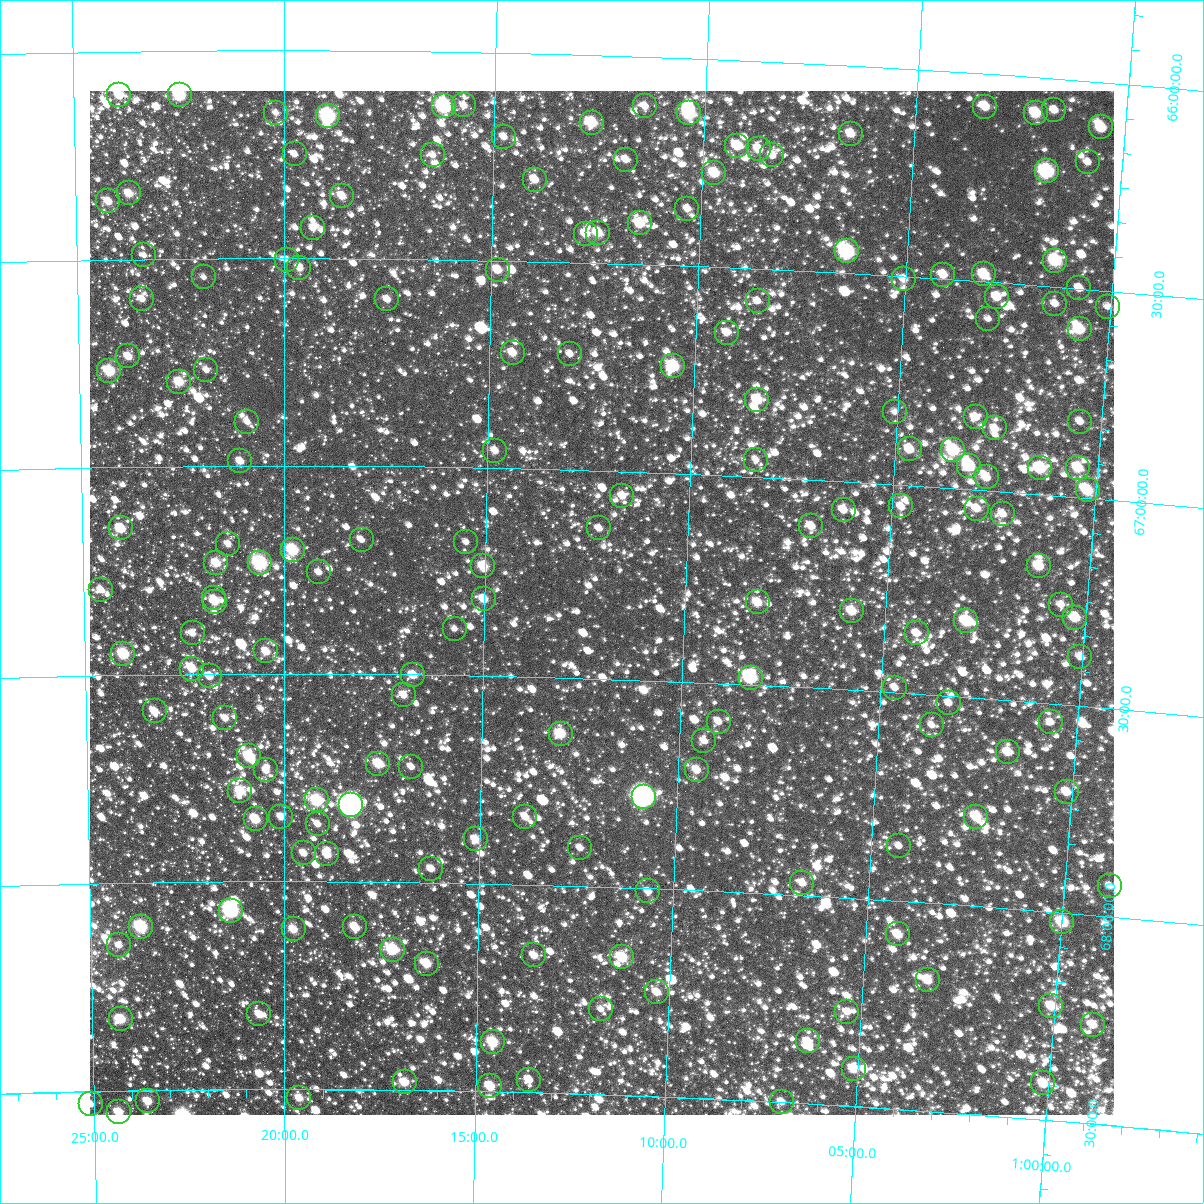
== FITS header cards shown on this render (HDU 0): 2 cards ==
NAXIS1  =                 1024
NAXIS2  =                 1024

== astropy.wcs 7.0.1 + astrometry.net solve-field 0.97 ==
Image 1024 x 1024 px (HDU 0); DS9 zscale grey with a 90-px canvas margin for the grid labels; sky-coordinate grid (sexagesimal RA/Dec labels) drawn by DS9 from the SOLVED WCS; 178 Tycho-2 reference stars matched to detected sources circled (green)
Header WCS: RA---TAN-SIP/DEC--TAN-SIP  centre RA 01:12:05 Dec +67:19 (18.02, +67.32 deg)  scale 8.66 arcsec/px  FOV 147.8' x 147.9'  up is +178 deg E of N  parity flipped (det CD > 0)
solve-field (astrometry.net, Tycho-2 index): VERIFIED the header's WCS against the Tycho-2 star catalogue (verified at 6 index scales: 7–178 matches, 0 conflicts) and refined it, rather than solving blind
Solved WCS: RA---TAN-SIP/DEC--TAN-SIP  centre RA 01:12:05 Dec +67:19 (18.02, +67.32 deg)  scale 8.66 arcsec/px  FOV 147.9' x 147.9'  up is +178 deg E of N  parity flipped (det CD > 0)
The solver's refit moves the header's centre by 1 arcsec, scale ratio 1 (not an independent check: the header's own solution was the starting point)
Tycho-2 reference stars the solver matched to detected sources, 178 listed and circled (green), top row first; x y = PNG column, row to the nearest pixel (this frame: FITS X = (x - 90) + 1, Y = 1024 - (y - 91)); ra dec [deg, ICRS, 3 dp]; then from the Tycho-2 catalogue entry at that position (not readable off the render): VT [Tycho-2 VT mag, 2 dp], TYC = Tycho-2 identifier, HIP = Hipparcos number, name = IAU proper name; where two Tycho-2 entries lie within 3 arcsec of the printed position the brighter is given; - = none
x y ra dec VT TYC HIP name
119 95 20.981 +66.104 10.07 4042-926-1 - -
180 95 20.622 +66.107 8.97 4042-50-1 - -
464 105 18.932 +66.129 11.56 4042-25-1 - -
444 106 19.052 +66.130 8.67 4042-1003-1 5929 -
645 106 17.855 +66.120 11.45 4042-443-1 - -
985 107 15.838 +66.079 10.39 4029-505-1 - -
1054 110 15.426 +66.077 11.35 4029-595-1 - -
276 113 20.049 +66.150 11.94 4042-711-1 - -
689 113 17.594 +66.133 8.98 4042-503-1 - -
1036 113 15.535 +66.086 9.77 4029-542-1 - -
328 116 19.740 +66.158 8.83 4042-1085-1 6156 -
592 123 18.168 +66.163 9.55 4042-735-1 5657 -
1101 127 15.141 +66.109 10.07 4029-826-1 - -
851 134 16.623 +66.163 10.59 4029-474-1 - -
504 137 18.690 +66.203 11.47 4042-739-1 - -
737 146 17.297 +66.207 10.88 4042-955-1 - -
759 149 17.168 +66.213 10.84 4042-788-1 - -
295 154 19.938 +66.250 12.27 4042-505-1 - -
433 155 19.112 +66.250 12.07 4042-95-1 - -
772 155 17.085 +66.226 11.03 4029-470-1 - -
626 160 17.958 +66.249 11.06 4042-22-1 - -
1088 162 15.205 +66.195 11.65 4029-514-1 - -
1047 171 15.444 +66.224 8.48 4029-204-1 - -
714 173 17.427 +66.274 9.87 4042-56-1 - -
535 180 18.500 +66.304 11.08 4042-119-1 - -
129 193 20.931 +66.342 10.43 4042-674-1 - -
342 196 19.652 +66.350 10.60 4042-653-1 - -
108 201 21.056 +66.360 10.66 4042-154-1 - -
687 209 17.580 +66.362 11.49 4042-556-1 - -
640 223 17.859 +66.400 10.61 4042-281-1 - -
313 228 19.828 +66.428 11.87 4042-551-1 - -
598 233 18.111 +66.427 10.31 4042-543-1 - -
586 234 18.183 +66.431 10.68 4042-255-1 - -
847 251 16.609 +66.447 8.56 4029-486-1 5190 -
144 255 20.846 +66.491 12.16 4042-1099-1 - -
287 260 19.982 +66.504 12.10 4042-1050-1 - -
1055 261 15.353 +66.438 9.58 4029-661-1 4782 -
299 268 19.908 +66.523 11.05 4042-200-1 - -
498 270 18.710 +66.523 10.68 4042-240-1 - -
984 274 15.778 +66.482 9.81 4029-930-1 - -
943 275 16.022 +66.489 10.53 4029-370-1 - -
204 277 20.487 +66.545 12.33 4042-67-1 - -
904 279 16.258 +66.506 11.41 4029-152-1 - -
1079 288 15.197 +66.499 11.57 4029-993-1 - -
997 297 15.689 +66.534 10.71 4029-981-1 - -
142 299 20.862 +66.596 11.25 4042-454-1 - -
387 299 19.377 +66.598 11.38 4042-886-1 - -
758 301 17.133 +66.577 11.51 4029-448-1 - -
1055 304 15.337 +66.541 11.48 4029-323-1 - -
1108 307 15.017 +66.538 12.19 4029-369-1 - -
988 319 15.733 +66.588 12.03 4029-255-1 - -
1080 329 15.176 +66.597 9.84 4029-565-1 - -
727 333 17.311 +66.657 11.18 4042-33-1 - -
513 353 18.607 +66.722 10.62 4042-246-1 - -
570 354 18.259 +66.721 12.37 4042-143-1 - -
128 356 20.949 +66.734 10.70 4042-941-1 - -
673 366 17.628 +66.742 9.13 4042-830-1 - -
206 370 20.475 +66.768 11.66 4042-39-1 - -
109 371 21.067 +66.768 9.37 4042-216-1 - -
179 382 20.641 +66.797 10.12 4042-536-1 - -
757 400 17.107 +66.814 10.10 4029-701-1 - -
895 412 16.264 +66.826 11.81 4029-986-1 - -
976 417 15.770 +66.826 11.08 4029-1052-1 - -
247 422 20.226 +66.894 11.87 4042-11-1 - -
1080 422 15.130 +66.819 11.41 4029-569-1 - -
995 428 15.648 +66.850 11.08 4029-1067-1 - -
910 449 16.160 +66.913 10.61 4029-662-1 - -
953 450 15.892 +66.909 9.34 4029-194-1 - -
495 451 18.703 +66.959 11.29 4042-238-1 - -
756 460 17.098 +66.959 12.40 4029-85-1 - -
240 461 20.271 +66.988 11.04 4042-786-1 - -
969 466 15.790 +66.944 9.33 4029-335-1 - -
1040 468 15.353 +66.938 9.38 4029-280-1 - -
1078 468 15.121 +66.930 10.10 4029-142-1 - -
987 477 15.676 +66.969 10.74 4029-245-1 - -
1088 490 15.050 +66.983 9.93 4029-61-1 - -
622 496 17.913 +67.059 11.68 4042-475-1 - -
901 506 16.191 +67.052 11.40 4029-172-1 - -
977 509 15.723 +67.046 11.12 4029-457-1 - -
844 510 16.544 +67.069 10.80 4029-636-1 - -
1003 514 15.562 +67.054 11.37 4029-345-1 - -
811 526 16.737 +67.112 11.36 4029-241-1 - -
121 528 21.011 +67.148 10.30 4042-171-1 - -
599 528 18.049 +67.139 11.72 4042-290-1 - -
362 540 19.518 +67.177 11.79 4042-187-1 - -
466 542 18.872 +67.179 12.48 4042-125-1 - -
228 544 20.349 +67.188 11.64 4042-150-1 - -
293 550 19.949 +67.202 9.29 4042-261-1 6224 -
216 563 20.423 +67.233 10.26 4042-288-1 - -
260 563 20.153 +67.233 8.48 4042-8-1 - -
483 566 18.762 +67.237 10.21 4042-980-1 5851 -
1039 566 15.315 +67.173 9.92 4029-185-1 - -
319 572 19.785 +67.256 11.51 4042-136-1 - -
101 590 21.140 +67.295 11.35 4042-821-1 - -
214 598 20.439 +67.318 11.64 4042-504-1 - -
484 599 18.755 +67.316 10.40 4042-437-1 - -
215 602 20.434 +67.327 11.01 4042-710-1 - -
758 602 17.047 +67.302 10.50 4029-407-1 5330 -
1061 605 15.160 +67.261 11.63 4029-284-1 - -
852 611 16.457 +67.311 10.37 4029-202-1 - -
1075 618 15.064 +67.290 10.47 4029-398-1 - -
966 621 15.745 +67.317 10.08 4029-215-1 - -
455 629 18.934 +67.388 12.08 4042-938-1 - -
193 633 20.575 +67.402 11.26 4042-75-1 - -
917 633 16.046 +67.354 11.07 4029-81-1 - -
266 651 20.114 +67.447 10.56 4042-117-1 - -
123 654 21.010 +67.449 9.23 4042-673-1 - -
1080 657 15.016 +67.383 11.83 4029-24-1 - -
192 669 20.580 +67.487 10.61 4042-32-1 - -
413 675 19.189 +67.502 10.49 4297-1234-1 - -
210 676 20.470 +67.505 10.76 4297-332-1 - -
751 678 17.070 +67.483 8.85 4029-262-1 5340 -
895 688 16.160 +67.488 11.24 4029-354-1 - -
404 695 19.249 +67.550 11.14 4297-1242-1 - -
949 703 15.816 +67.516 11.53 4296-1177-1 - -
155 711 20.818 +67.589 10.57 4297-684-1 - -
225 718 20.373 +67.607 11.30 4297-1294-1 - -
719 722 17.257 +67.592 11.32 4296-1209-1 - -
1051 722 15.167 +67.545 11.76 4296-1163-1 - -
932 725 15.913 +67.573 11.81 4296-1370-1 - -
561 734 18.252 +67.636 9.76 4297-908-1 - -
704 741 17.342 +67.641 11.56 4296-354-1 - -
1008 752 15.423 +67.625 10.60 4296-1309-1 - -
249 756 20.224 +67.699 9.45 4297-1122-1 - -
378 764 19.403 +67.716 9.98 4297-1358-1 - -
411 767 19.194 +67.722 11.50 4297-852-1 - -
266 770 20.116 +67.733 11.33 4297-450-1 - -
697 770 17.382 +67.711 10.91 4296-1294-1 - -
240 791 20.280 +67.782 9.78 4297-1462-1 - -
1067 792 15.032 +67.710 10.94 4296-1180-1 - -
644 797 17.711 +67.780 6.62 4296-1443-1 5531 -
317 800 19.793 +67.805 9.16 4297-790-1 6173 -
351 805 19.578 +67.816 6.68 4297-1078-1 6099 -
281 817 20.021 +67.844 11.19 4297-754-1 - -
525 817 18.463 +67.837 11.09 4297-1076-1 - -
976 817 15.592 +67.785 9.89 4296-1301-1 - -
256 819 20.183 +67.851 9.94 4297-1108-1 - -
318 824 19.786 +67.862 11.56 4297-670-1 - -
476 839 18.774 +67.894 10.76 4297-544-1 - -
899 846 16.073 +67.868 11.87 4296-1456-1 - -
580 848 18.108 +67.909 11.41 4297-1280-1 - -
304 853 19.875 +67.932 11.13 4297-102-1 - -
327 854 19.725 +67.935 10.58 4297-854-1 - -
431 869 19.058 +67.967 11.23 4297-610-1 - -
802 883 16.675 +67.970 11.06 4296-794-1 - -
1110 886 14.707 +67.927 11.90 4296-34-1 - -
648 891 17.662 +68.007 11.40 4296-256-1 - -
231 911 20.347 +68.070 7.99 4297-1224-1 - -
1062 922 14.993 +68.023 9.62 4296-448-1 - -
141 927 20.926 +68.107 8.83 4297-1030-1 - -
355 927 19.544 +68.110 10.34 4297-1138-1 - -
294 929 19.940 +68.116 10.63 4297-320-1 - -
898 934 16.044 +68.080 10.61 4296-368-1 - -
119 945 21.070 +68.150 11.55 4297-840-1 - -
393 950 19.300 +68.163 9.97 4297-966-1 - -
534 955 18.384 +68.171 11.00 4297-1244-1 - -
622 957 17.815 +68.168 9.58 4296-480-1 5556 -
427 964 19.077 +68.197 10.09 4297-204-1 - -
928 980 15.833 +68.185 10.33 4296-432-1 - -
657 992 17.581 +68.249 10.71 4296-292-1 - -
1051 1006 15.021 +68.226 10.53 4296-876-1 - -
601 1009 17.942 +68.295 12.11 4296-134-1 - -
847 1012 16.339 +68.274 11.27 4296-186-1 - -
259 1014 20.163 +68.320 10.51 4297-1120-1 - -
121 1019 21.065 +68.328 9.90 4297-896-1 - -
1093 1025 14.742 +68.263 10.71 4296-756-1 - -
808 1041 16.586 +68.350 10.79 4296-658-1 - -
493 1042 18.640 +68.381 9.51 4297-112-1 - -
854 1069 16.276 +68.410 10.40 4296-1256-1 - -
529 1080 18.396 +68.470 11.21 4297-1321-1 - -
405 1082 19.213 +68.482 10.43 4297-1493-1 - -
1043 1083 15.032 +68.413 10.26 4296-88-1 - -
490 1086 18.650 +68.487 10.22 4297-1616-1 - -
299 1098 19.903 +68.521 10.78 4297-1595-1 - -
148 1101 20.898 +68.526 10.37 4297-1101-1 - -
782 1102 16.734 +68.499 11.39 4296-716-1 - -
91 1104 21.272 +68.531 11.18 4297-1091-1 - -
119 1112 21.091 +68.552 10.01 4297-1524-1 - -